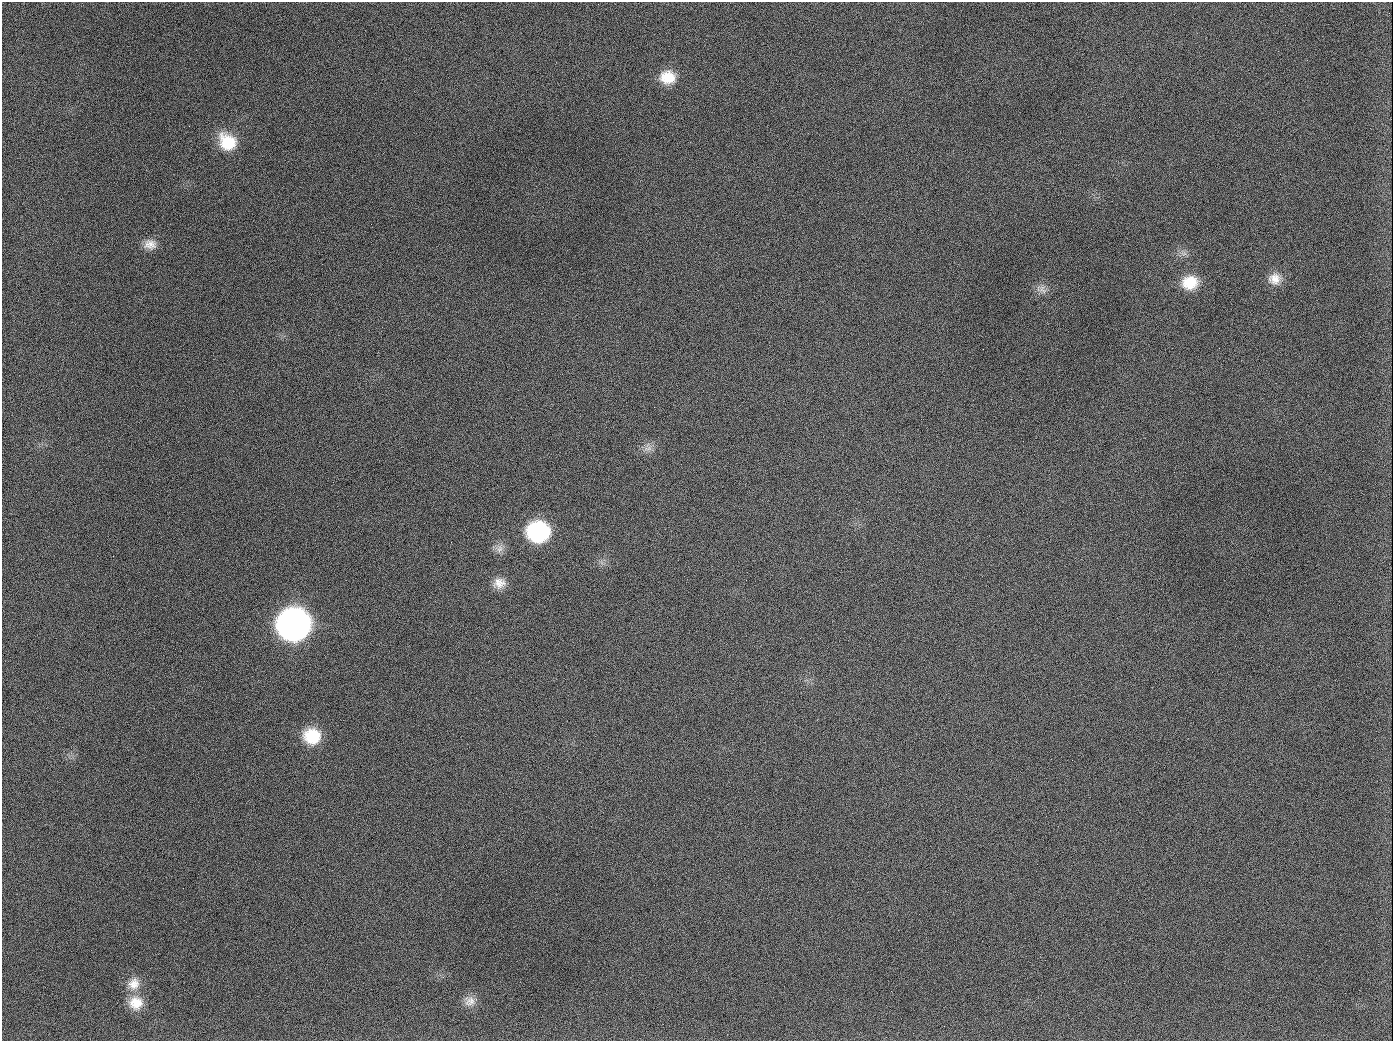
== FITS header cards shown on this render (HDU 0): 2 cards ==
NAXIS1  =                 1391
NAXIS2  =                 1039

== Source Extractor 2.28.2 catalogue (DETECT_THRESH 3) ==
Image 1391 x 1039 px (HDU 0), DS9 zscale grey, 1 PNG px = 1 image px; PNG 1395 x 1043 px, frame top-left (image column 1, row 1039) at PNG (2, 2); no overlay
Background 1690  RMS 74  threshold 222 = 3 sigma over >= 5 px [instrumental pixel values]
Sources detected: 18; all 18 listed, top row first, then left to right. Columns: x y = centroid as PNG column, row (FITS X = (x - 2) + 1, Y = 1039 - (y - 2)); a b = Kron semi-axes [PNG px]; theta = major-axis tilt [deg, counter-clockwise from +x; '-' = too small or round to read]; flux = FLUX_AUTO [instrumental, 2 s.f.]
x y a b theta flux
667 77 18 16 -2 1.1e+05
189 126 2 2 - 1.3e+04
227 142 22 18 -45 1.7e+05
150 244 16 12 -1 5.1e+04
1275 279 17 15 12 6.6e+04
1190 283 19 16 7 1.3e+05
1042 289 14 8 -60 3.1e+04
654 407 2 2 - 6.0e+03
648 448 14 6 7 2.8e+04
538 532 19 17 1 5.6e+05
500 549 12 8 70 3.3e+04
499 583 16 14 8 5.8e+04
294 624 20 19 - 3.9e+06
312 736 18 17 - 1.8e+05
134 984 18 16 55 7.7e+04
470 1001 15 13 0 4.6e+04
136 1003 19 18 - 1.0e+05
944 1026 2 2 - 1.0e+04